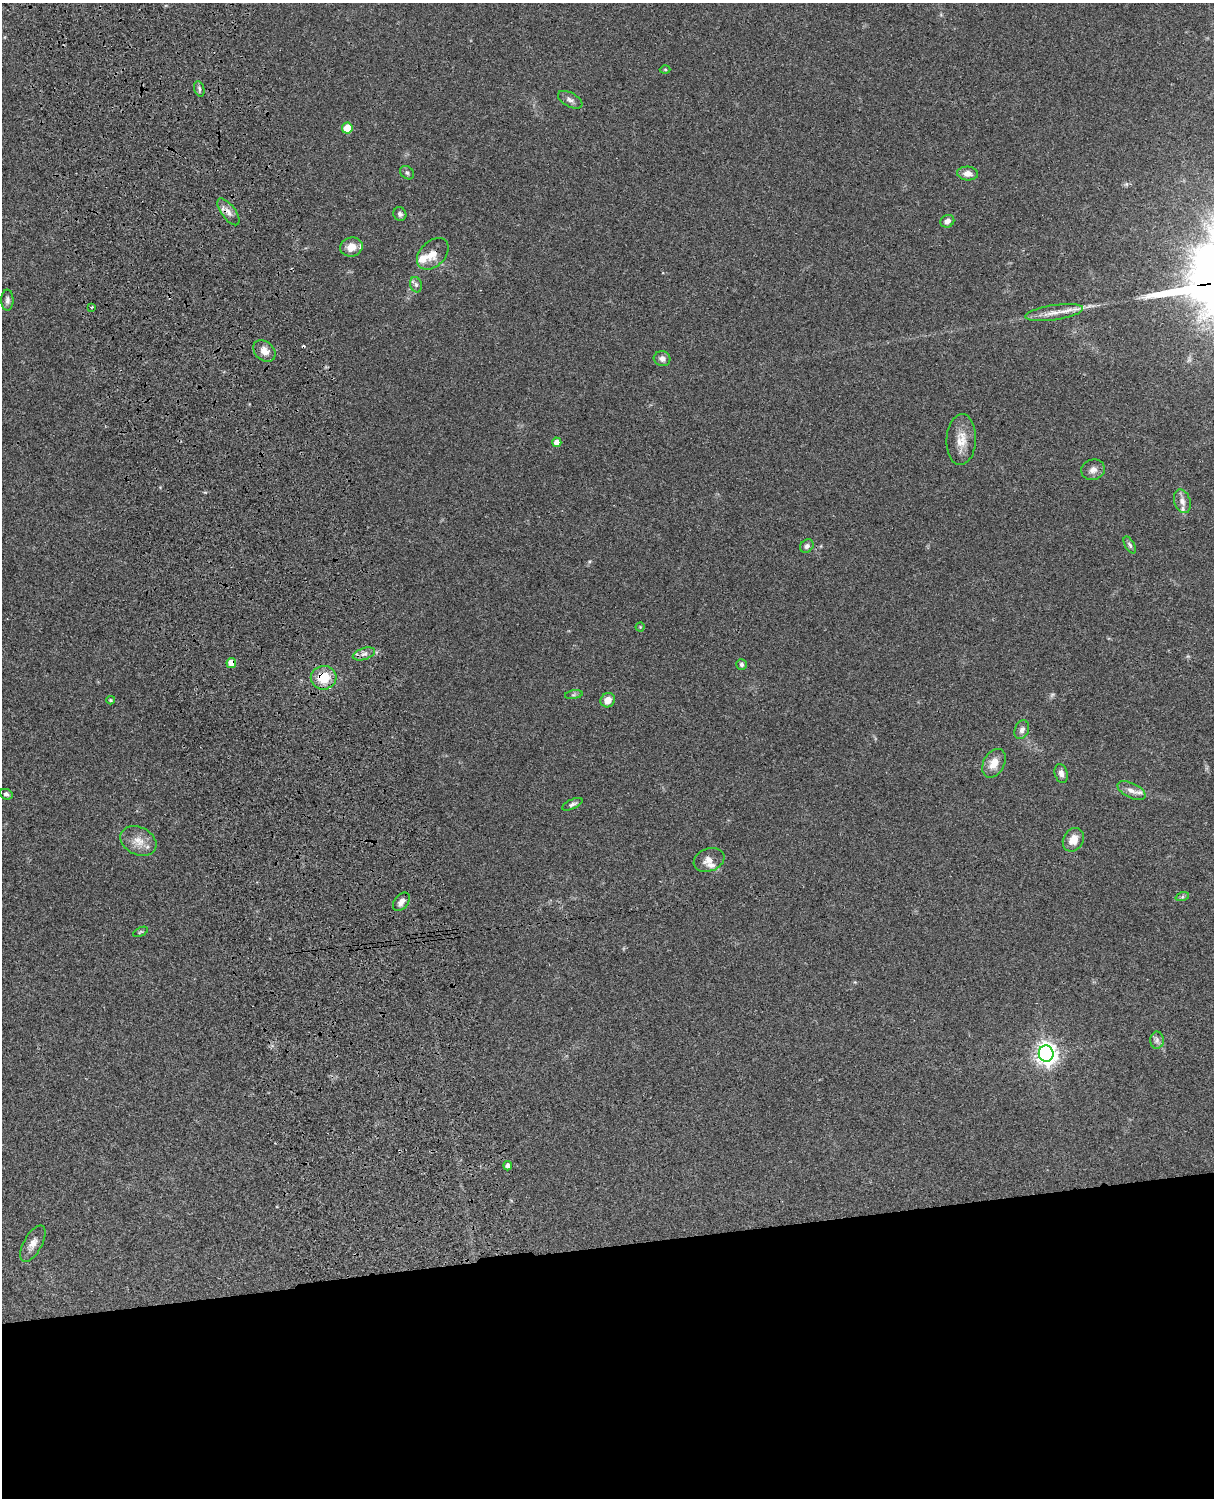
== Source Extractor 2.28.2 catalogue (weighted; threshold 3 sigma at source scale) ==
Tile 11 of 4 x 3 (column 3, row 3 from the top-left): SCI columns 2547-3758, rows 276-1771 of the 5090 x 4927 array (HDU 1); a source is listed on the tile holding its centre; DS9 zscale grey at full resolution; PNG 1216 x 1500 px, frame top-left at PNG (2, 3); each listed source drawn as its Kron ellipse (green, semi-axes under 4 px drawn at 4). Shown black and unused: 17% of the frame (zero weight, under 3 of 4 exposures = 6% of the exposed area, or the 3 px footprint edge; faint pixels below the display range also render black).
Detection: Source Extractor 2.28.2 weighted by HDU 2 'WHT'; one run over the whole footprint, this tile lists its part. Background 0.0822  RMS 0.006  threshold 0.0272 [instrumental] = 3 sigma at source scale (4.5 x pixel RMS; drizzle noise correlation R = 1.50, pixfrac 1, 0.05/0.05 arcsec/px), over >= 5 px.
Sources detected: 54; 1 too faint to see at this stretch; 1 cosmic-ray / hot-pixel residue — neither listed nor drawn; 5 inside a brighter listed object's ellipse — not listed separately; the other 47 listed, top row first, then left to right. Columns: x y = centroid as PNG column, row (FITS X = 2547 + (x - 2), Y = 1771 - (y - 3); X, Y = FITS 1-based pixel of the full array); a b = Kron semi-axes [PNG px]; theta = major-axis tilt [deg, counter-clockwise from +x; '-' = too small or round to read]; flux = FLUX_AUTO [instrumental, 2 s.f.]
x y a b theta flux
665 69 5 3 - 0.52
199 89 8 5 -72 1.3
570 100 13 7 -28 2.4
347 128 5 5 - 15
407 173 7 6 - 1.4
968 173 10 7 -3 4.3
228 212 16 7 -53 4.2
400 214 7 6 - 1.6
947 221 7 6 - 3.2
351 247 11 9 17 7
433 254 19 12 45 7
416 285 8 6 -73 1.6
7 300 10 6 88 2.1
91 307 3 2 - 0.7
1054 313 29 7 8 8
264 351 12 9 -41 4.9
662 359 8 7 - 2.6
961 440 25 14 87 9.8
557 442 4 4 - 4.1
1093 470 12 10 14 3.5
1182 501 12 8 -72 3.6
1130 545 9 4 -60 1.4
807 546 7 6 - 1.8
640 627 4 4 - 0.62
364 654 11 5 18 2.7
231 663 5 5 - 6.7
742 665 5 5 - 1.6
324 678 13 11 7 15
574 695 9 4 9 1.3
111 700 4 3 - 0.67
608 700 7 7 - 6.1
1022 730 9 7 69 2.8
994 763 15 10 61 7.3
1061 773 9 6 -73 3
1131 790 15 7 -25 3.8
6 794 6 5 - 1.7
572 804 11 5 25 1.7
1073 840 12 10 59 7.1
138 841 19 13 -26 8
709 860 16 11 21 4.9
1182 897 7 4 18 0.95
401 902 10 6 51 3.4
140 932 8 4 27 0.85
1157 1040 8 7 - 2.2
1046 1054 8 7 - 420
508 1166 4 3 - 2
33 1244 20 9 61 4.8
Overlapping masked pixels (flux is a lower limit): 5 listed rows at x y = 228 212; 433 254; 807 546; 231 663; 324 678